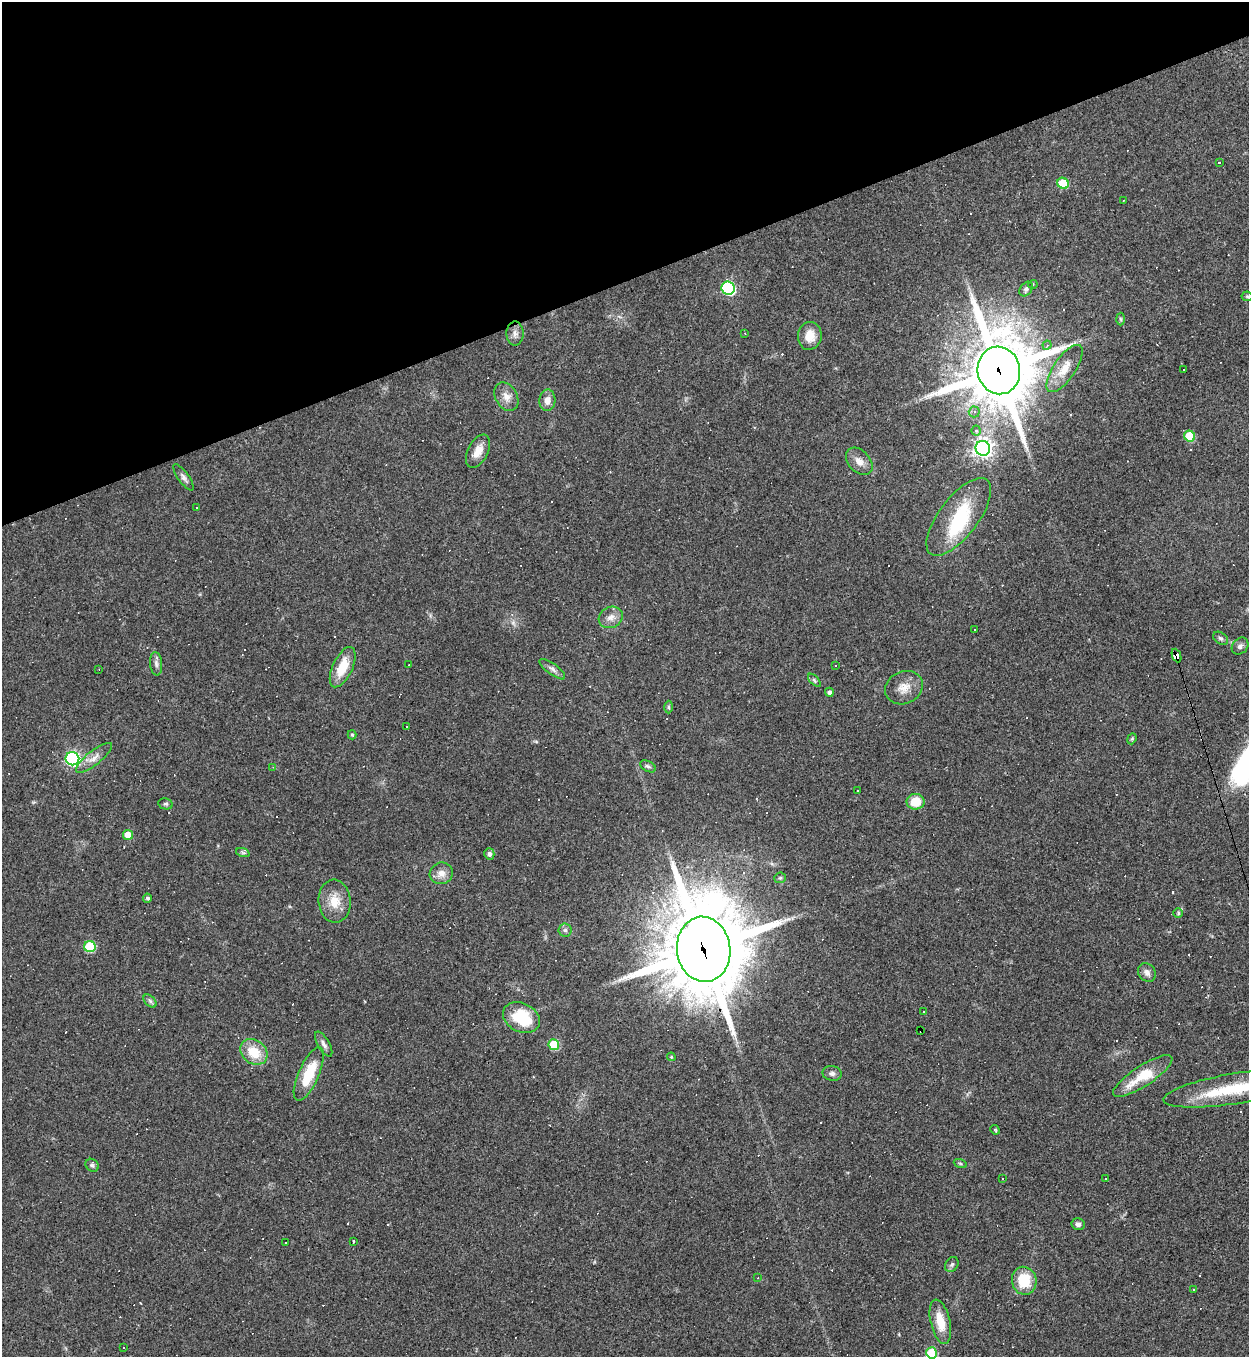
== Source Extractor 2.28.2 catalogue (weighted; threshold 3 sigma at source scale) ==
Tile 3 of 4 x 4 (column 3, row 1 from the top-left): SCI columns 2641-3887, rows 4067-5421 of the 5407 x 5421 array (HDU 1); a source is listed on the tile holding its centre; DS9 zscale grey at full resolution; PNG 1251 x 1359 px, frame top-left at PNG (2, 2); each listed source drawn as its Kron ellipse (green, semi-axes under 4 px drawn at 4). Shown black and unused: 21% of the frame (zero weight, under 3 of 4 exposures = <1% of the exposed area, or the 3 px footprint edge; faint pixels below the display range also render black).
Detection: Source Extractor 2.28.2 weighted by HDU 2 'WHT'; one run over the whole footprint, this tile lists its part. Background 0.0443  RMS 0.0046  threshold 0.0209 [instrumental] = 3 sigma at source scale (4.5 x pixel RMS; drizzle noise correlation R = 1.50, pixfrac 1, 0.05/0.05 arcsec/px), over >= 5 px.
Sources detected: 138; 1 inside a brighter object's white glare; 46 cosmic-ray / hot-pixel residue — neither listed nor drawn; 1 inside a brighter listed object's ellipse — not listed separately; the other 90 listed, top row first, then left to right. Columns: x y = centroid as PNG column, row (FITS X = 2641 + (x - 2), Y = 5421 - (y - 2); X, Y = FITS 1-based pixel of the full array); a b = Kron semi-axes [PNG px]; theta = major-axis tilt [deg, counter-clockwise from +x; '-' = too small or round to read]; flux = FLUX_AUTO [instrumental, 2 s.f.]
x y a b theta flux
1219 162 3 3 - 1.7
1063 183 6 5 - 17
1123 201 2 2 - 0.29
1033 284 5 3 - 0.41
728 288 7 6 - 73
1026 289 8 5 55 1.3
1247 296 5 5 - 0.63
1120 319 6 4 -88 0.63
515 334 12 8 -89 2.5
745 334 4 2 - 0.25
810 336 14 11 81 6.3
1047 345 4 4 - 0.87
1065 368 27 11 55 7.5
999 370 24 21 -78 3800
1183 370 3 3 - 0.74
506 397 15 11 -61 3.9
547 400 10 8 88 3.4
974 412 5 5 - 1.1
976 431 5 4 - 1.3
1190 436 6 5 - 18
983 448 7 7 - 270
478 451 18 10 62 5.2
859 461 16 10 -48 4
184 477 16 5 -54 1.8
196 507 3 2 - 0.58
959 517 46 19 53 28
611 617 12 10 27 3.4
975 630 2 2 - 0.34
1221 638 8 5 -37 1.2
1240 646 9 7 46 1.6
1177 656 7 4 -67 150
156 664 12 6 -84 1.8
409 665 2 2 - 0.35
836 665 2 2 - 0.34
343 667 22 10 65 11
99 669 2 2 - 0.37
552 669 15 5 -37 2
814 680 8 4 -46 0.76
904 688 19 16 25 6.3
829 692 4 4 - 1.4
669 707 6 4 -89 0.66
407 726 3 2 - 0.55
352 735 4 3 - 0.72
1132 739 6 4 68 0.57
94 758 22 7 39 4
72 759 7 6 - 96
648 766 8 5 -28 0.98
273 767 3 3 - 0.42
858 790 3 3 - 1.3
915 802 9 8 - 9.6
166 804 7 5 -12 0.91
128 835 5 5 - 8.1
243 853 7 4 -19 0.81
489 854 5 5 - 1.3
441 873 11 10 - 3.8
780 878 6 5 - 0.72
147 898 4 4 - 0.98
335 901 21 16 -85 8.7
1178 913 5 4 - 0.68
565 930 6 6 - 1.2
90 947 6 5 - 29
704 949 33 26 -83 6100
1147 972 10 8 -54 2.3
150 1001 8 4 -46 1.1
924 1011 2 2 - 0.35
521 1018 19 14 -26 20
921 1031 2 2 - 0.55
324 1044 14 6 -60 2
554 1045 5 5 - 22
254 1052 15 11 -38 11
671 1057 4 4 - 0.53
832 1073 9 7 -11 1.7
309 1074 29 10 66 17
1143 1076 35 10 33 15
1235 1088 72 15 9 29
995 1130 5 4 - 0.54
960 1163 6 4 -19 0.67
92 1165 7 6 - 1.1
1002 1178 3 2 - 0.41
1106 1179 2 2 - 0.35
1078 1224 6 6 - 1.7
353 1241 3 3 - 1.1
286 1242 3 3 - 0.71
952 1264 8 6 56 1.1
758 1278 4 3 - 0.33
1024 1281 14 12 -77 14
1194 1290 3 3 - 1.1
940 1322 23 10 -77 9.2
123 1348 3 2 - 0.35
931 1353 6 5 - 26
Overlapping masked pixels (flux is a lower limit): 4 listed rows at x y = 999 370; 1177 656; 704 949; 921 1031
Isophote crosses this tile's border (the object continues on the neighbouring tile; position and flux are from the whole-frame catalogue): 2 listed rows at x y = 1235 1088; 931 1353